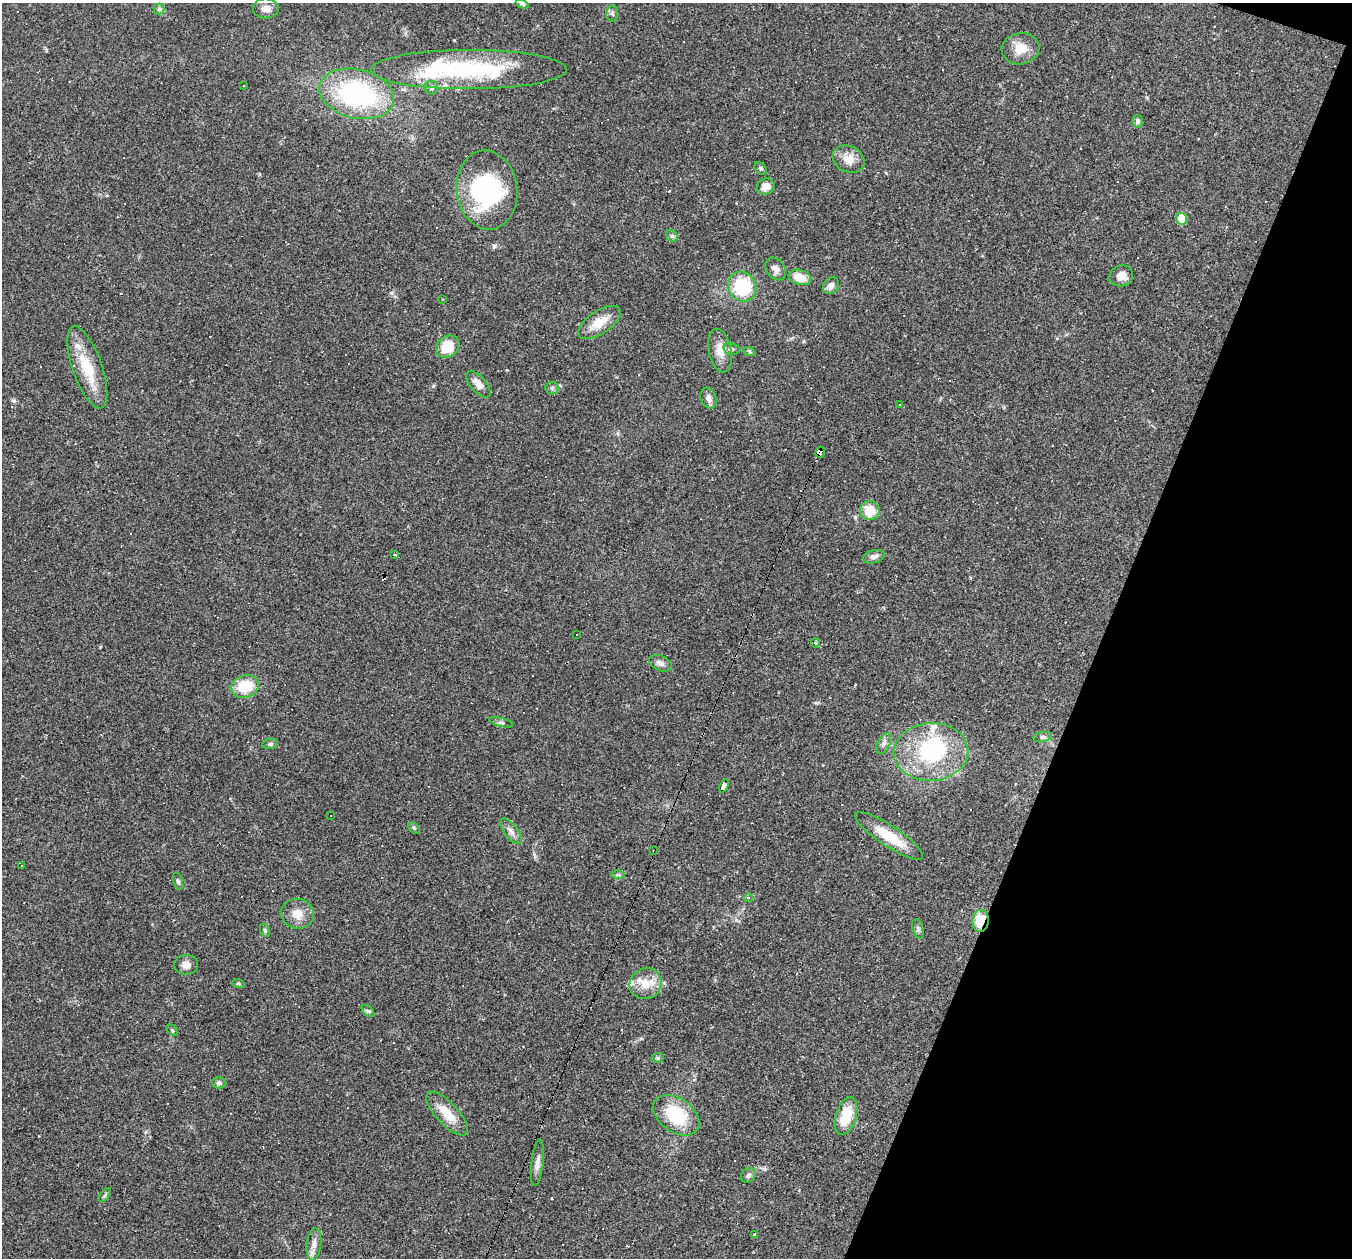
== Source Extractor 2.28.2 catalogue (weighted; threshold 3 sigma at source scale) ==
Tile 8 of 4 x 4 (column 4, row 2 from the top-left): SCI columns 4050-5399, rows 2774-4029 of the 5399 x 5416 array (HDU 1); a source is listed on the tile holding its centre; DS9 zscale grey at full resolution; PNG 1354 x 1260 px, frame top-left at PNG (2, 3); each listed source drawn as its Kron ellipse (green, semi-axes under 4 px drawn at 4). Shown black and unused: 19% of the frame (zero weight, under 2 of 3 exposures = <1% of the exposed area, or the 3 px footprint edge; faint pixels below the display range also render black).
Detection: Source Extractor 2.28.2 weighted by HDU 2 'WHT'; one run over the whole footprint, this tile lists its part. Background 0.0351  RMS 0.0048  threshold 0.0214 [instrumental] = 3 sigma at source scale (4.5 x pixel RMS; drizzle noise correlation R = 1.50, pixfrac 1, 0.05/0.05 arcsec/px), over >= 5 px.
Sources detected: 133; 2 inside a brighter object's white glare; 53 cosmic-ray / hot-pixel residue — neither listed nor drawn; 4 inside a brighter listed object's ellipse — not listed separately; the other 74 listed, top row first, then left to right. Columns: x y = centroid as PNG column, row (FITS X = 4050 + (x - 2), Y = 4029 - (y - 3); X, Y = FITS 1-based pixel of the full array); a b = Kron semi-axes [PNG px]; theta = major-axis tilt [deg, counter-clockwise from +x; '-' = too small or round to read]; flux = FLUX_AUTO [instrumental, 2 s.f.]
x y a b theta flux
522 4 7 3 -25 0.8
266 8 13 10 3 3.5
159 9 5 5 - 0.98
612 13 8 6 -89 1.2
1020 49 19 16 12 8.1
469 70 98 19 0 64
244 86 2 2 - 0.36
431 88 7 6 - 1.3
357 94 38 24 -13 70
1138 121 6 5 - 1.3
849 159 16 13 -26 6.3
761 168 7 5 -49 0.94
766 186 9 8 - 4.3
487 190 40 30 -83 56
1181 219 6 5 - 14
672 236 6 5 - 0.94
776 269 12 9 -53 2.9
1121 276 12 10 20 4
800 277 11 7 -16 7.6
742 286 15 13 -57 25
831 286 9 7 52 3
443 299 3 2 - 0.47
599 322 24 11 34 8.7
447 347 12 10 37 12
731 349 8 6 -12 1.5
720 351 22 11 -78 5.8
749 351 6 4 -19 0.63
87 367 43 15 -71 18
478 384 16 7 -48 3.9
552 388 6 6 - 1
708 398 11 7 -70 2.5
899 404 3 2 - 0.65
820 452 6 4 74 110
870 510 10 9 - 9.8
394 555 3 3 - 0.9
874 557 11 6 15 2.2
577 634 3 3 - 1.8
815 643 5 4 - 0.7
660 663 12 7 -23 2.3
245 686 14 11 19 15
501 722 12 3 -14 0.86
1042 737 9 5 8 1.1
270 744 8 5 11 0.98
883 744 11 6 61 2.1
931 752 37 29 3 46
724 786 7 4 68 56
331 815 3 3 - 0.53
414 828 7 4 -44 0.76
511 831 15 6 -52 2.6
889 836 40 10 -33 16
654 851 3 3 - 0.98
21 866 3 3 - 0.68
618 875 6 4 -1 0.7
178 881 8 5 -73 1
748 898 4 3 - 0.41
297 914 16 15 - 6.1
981 921 11 8 84 16
918 929 10 5 -74 1.2
265 930 7 4 -66 0.76
186 965 12 10 0 3.2
238 983 6 3 -18 0.49
646 984 16 15 - 8
368 1011 7 4 -44 0.85
172 1030 6 4 -46 0.63
658 1058 6 5 - 0.68
219 1083 6 5 - 1.1
447 1114 28 11 -47 10
676 1115 26 17 -36 23
846 1116 19 10 73 15
537 1163 23 6 83 2.9
748 1175 8 6 45 1.3
105 1195 8 4 54 0.85
755 1234 4 3 - 2
314 1244 16 7 83 3.2
Overlapping masked pixels (flux is a lower limit): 4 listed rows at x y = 820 452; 724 786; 654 851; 981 921
Isophote crosses this tile's border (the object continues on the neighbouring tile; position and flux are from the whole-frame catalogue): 1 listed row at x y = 522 4